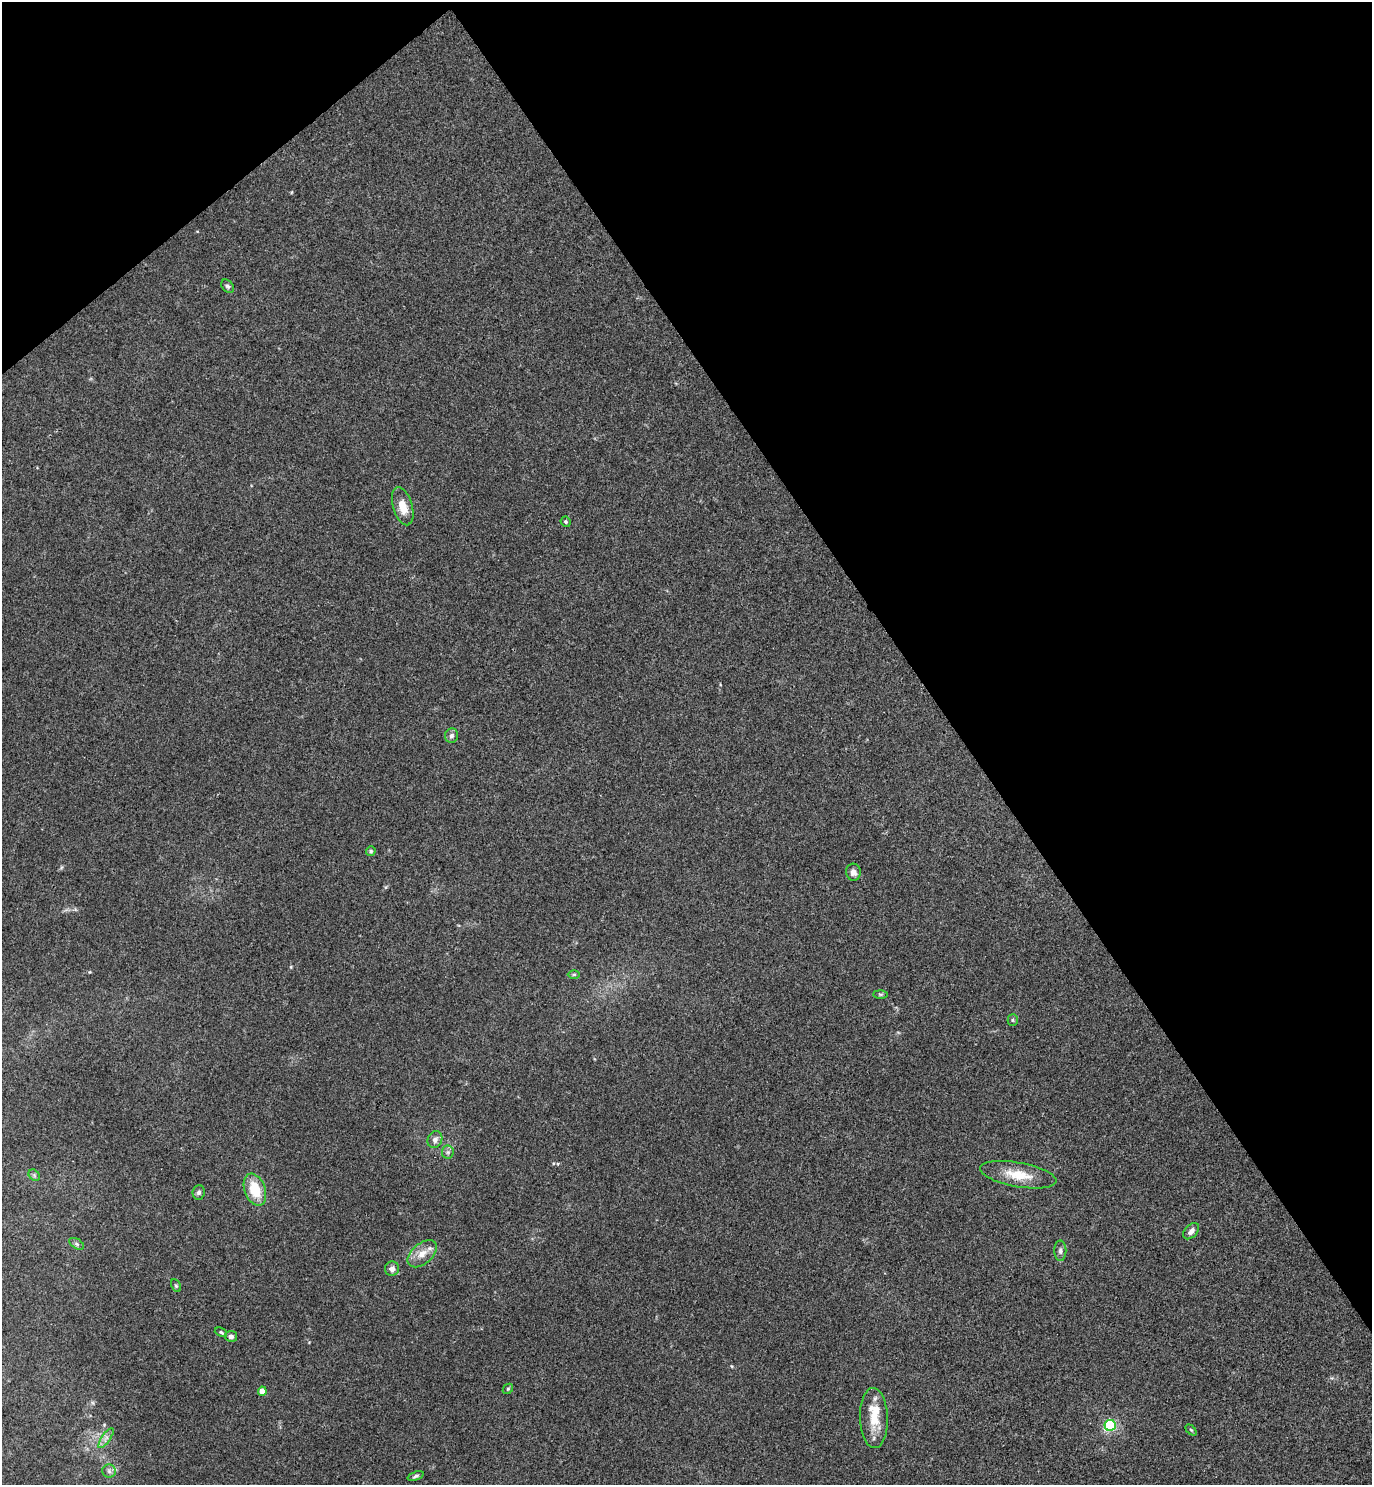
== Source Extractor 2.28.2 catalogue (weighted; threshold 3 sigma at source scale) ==
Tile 3 of 4 x 4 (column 3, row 1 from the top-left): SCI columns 2910-4279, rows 4458-5940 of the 5947 x 5950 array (HDU 1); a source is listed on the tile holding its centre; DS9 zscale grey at full resolution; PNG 1374 x 1487 px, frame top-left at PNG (2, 2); each listed source drawn as its Kron ellipse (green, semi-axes under 4 px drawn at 4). Shown black and unused: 34% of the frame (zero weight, under 3 of 4 exposures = <1% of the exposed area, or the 3 px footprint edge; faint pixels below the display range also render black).
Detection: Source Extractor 2.28.2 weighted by HDU 2 'WHT'; one run over the whole footprint, this tile lists its part. Background 0.0531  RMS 0.0053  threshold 0.0238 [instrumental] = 3 sigma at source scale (4.5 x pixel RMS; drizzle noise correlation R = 1.50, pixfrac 1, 0.05/0.05 arcsec/px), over >= 5 px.
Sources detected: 34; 3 inside a brighter listed object's ellipse — not listed separately; the other 31 listed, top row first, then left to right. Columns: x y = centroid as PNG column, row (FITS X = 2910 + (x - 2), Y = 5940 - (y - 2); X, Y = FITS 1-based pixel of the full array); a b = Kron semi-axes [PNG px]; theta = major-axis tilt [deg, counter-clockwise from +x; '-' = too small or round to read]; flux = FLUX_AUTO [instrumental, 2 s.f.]
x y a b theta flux
228 286 7 5 -48 1.2
403 506 20 9 -73 7.4
566 522 5 4 - 0.97
451 736 7 6 - 1.6
371 851 5 4 - 0.81
853 872 8 7 - 2.6
574 974 6 4 0 0.72
880 994 7 4 0 0.77
1013 1020 5 5 - 0.77
435 1140 9 7 64 2.5
448 1152 6 6 - 1.3
34 1175 6 5 - 0.96
1018 1175 39 12 -10 13
255 1190 16 10 -70 15
199 1192 7 6 - 1.5
1191 1231 10 6 47 2.4
77 1244 8 5 -32 1.2
1060 1251 10 6 -89 1.6
422 1254 17 10 41 6.1
392 1269 7 7 - 2.8
176 1286 7 4 -62 0.79
221 1332 6 4 -22 0.76
231 1336 6 5 - 2
508 1389 6 4 45 0.68
262 1391 4 4 - 7.8
874 1418 30 14 -88 13
1110 1425 5 5 - 79
1191 1430 6 4 -45 0.65
106 1438 11 4 55 2.2
109 1471 7 6 - 1.5
416 1476 8 4 20 0.99